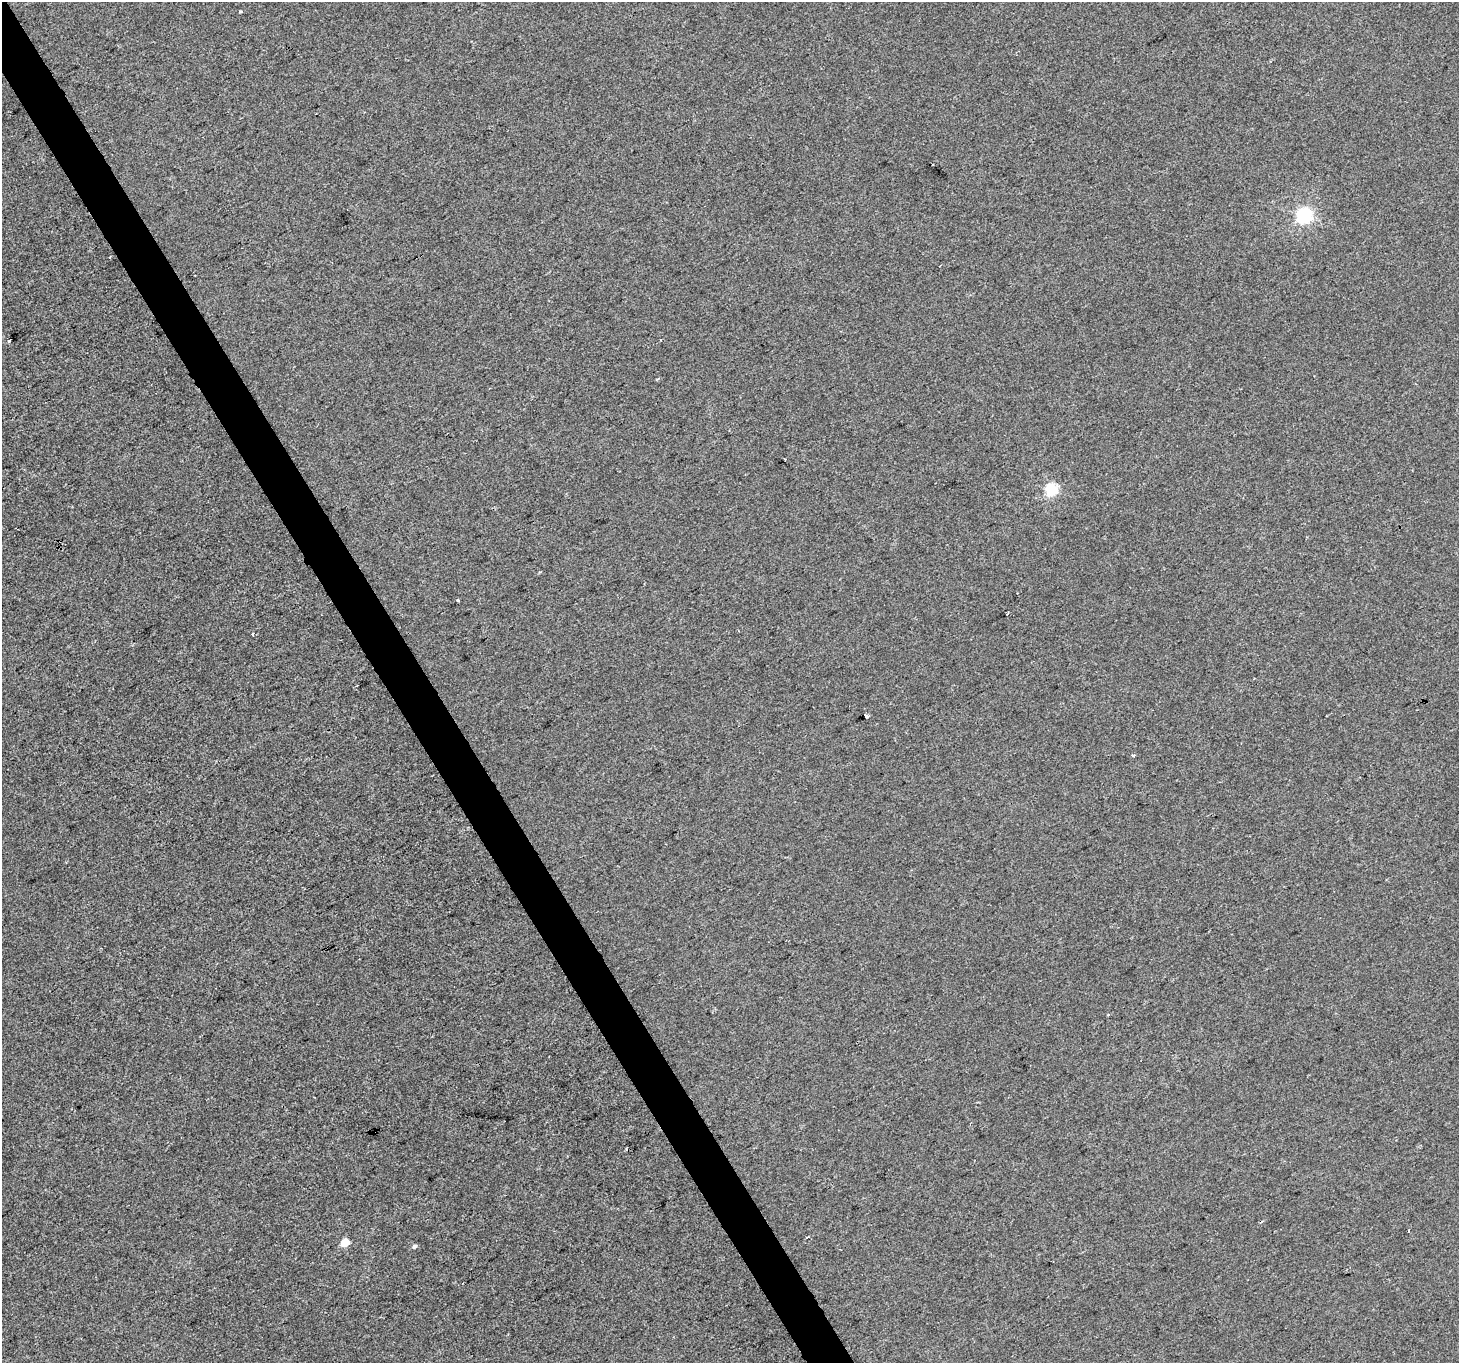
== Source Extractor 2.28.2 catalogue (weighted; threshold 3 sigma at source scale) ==
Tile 11 of 4 x 4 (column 3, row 3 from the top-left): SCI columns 2915-4371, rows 1531-2891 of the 5827 x 5722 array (HDU 1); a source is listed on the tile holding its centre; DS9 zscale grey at full resolution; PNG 1461 x 1365 px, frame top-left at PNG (2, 2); no overlay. Shown black and unused: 3% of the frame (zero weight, under 2 of 3 exposures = <1% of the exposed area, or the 3 px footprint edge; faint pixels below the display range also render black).
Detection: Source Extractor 2.28.2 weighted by HDU 2 'WHT'; one run over the whole footprint, this tile lists its part. Background 0.00146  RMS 0.0056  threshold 0.0253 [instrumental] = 3 sigma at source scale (4.5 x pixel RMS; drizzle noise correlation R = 1.50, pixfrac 1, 0.0396/0.0396 arcsec/px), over >= 5 px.
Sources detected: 17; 4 cosmic-ray / hot-pixel residue — not listed; the other 13 listed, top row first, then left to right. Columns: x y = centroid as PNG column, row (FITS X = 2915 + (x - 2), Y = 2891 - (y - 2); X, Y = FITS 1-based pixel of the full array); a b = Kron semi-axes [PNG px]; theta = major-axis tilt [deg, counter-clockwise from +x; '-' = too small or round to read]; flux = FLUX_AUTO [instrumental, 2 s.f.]
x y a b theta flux
240 11 4 3 - 0.92
932 165 3 2 - 0.88
1304 215 6 6 - 120
9 341 4 3 - 1.8
784 459 3 2 - 0.59
1051 489 6 5 - 56
458 600 3 3 - 1.6
866 716 4 3 - 4.6
1133 755 4 3 - 3.9
1409 1231 4 2 - 0.54
807 1237 4 2 - 0.62
345 1242 5 4 - 15
414 1246 6 5 - 1.3